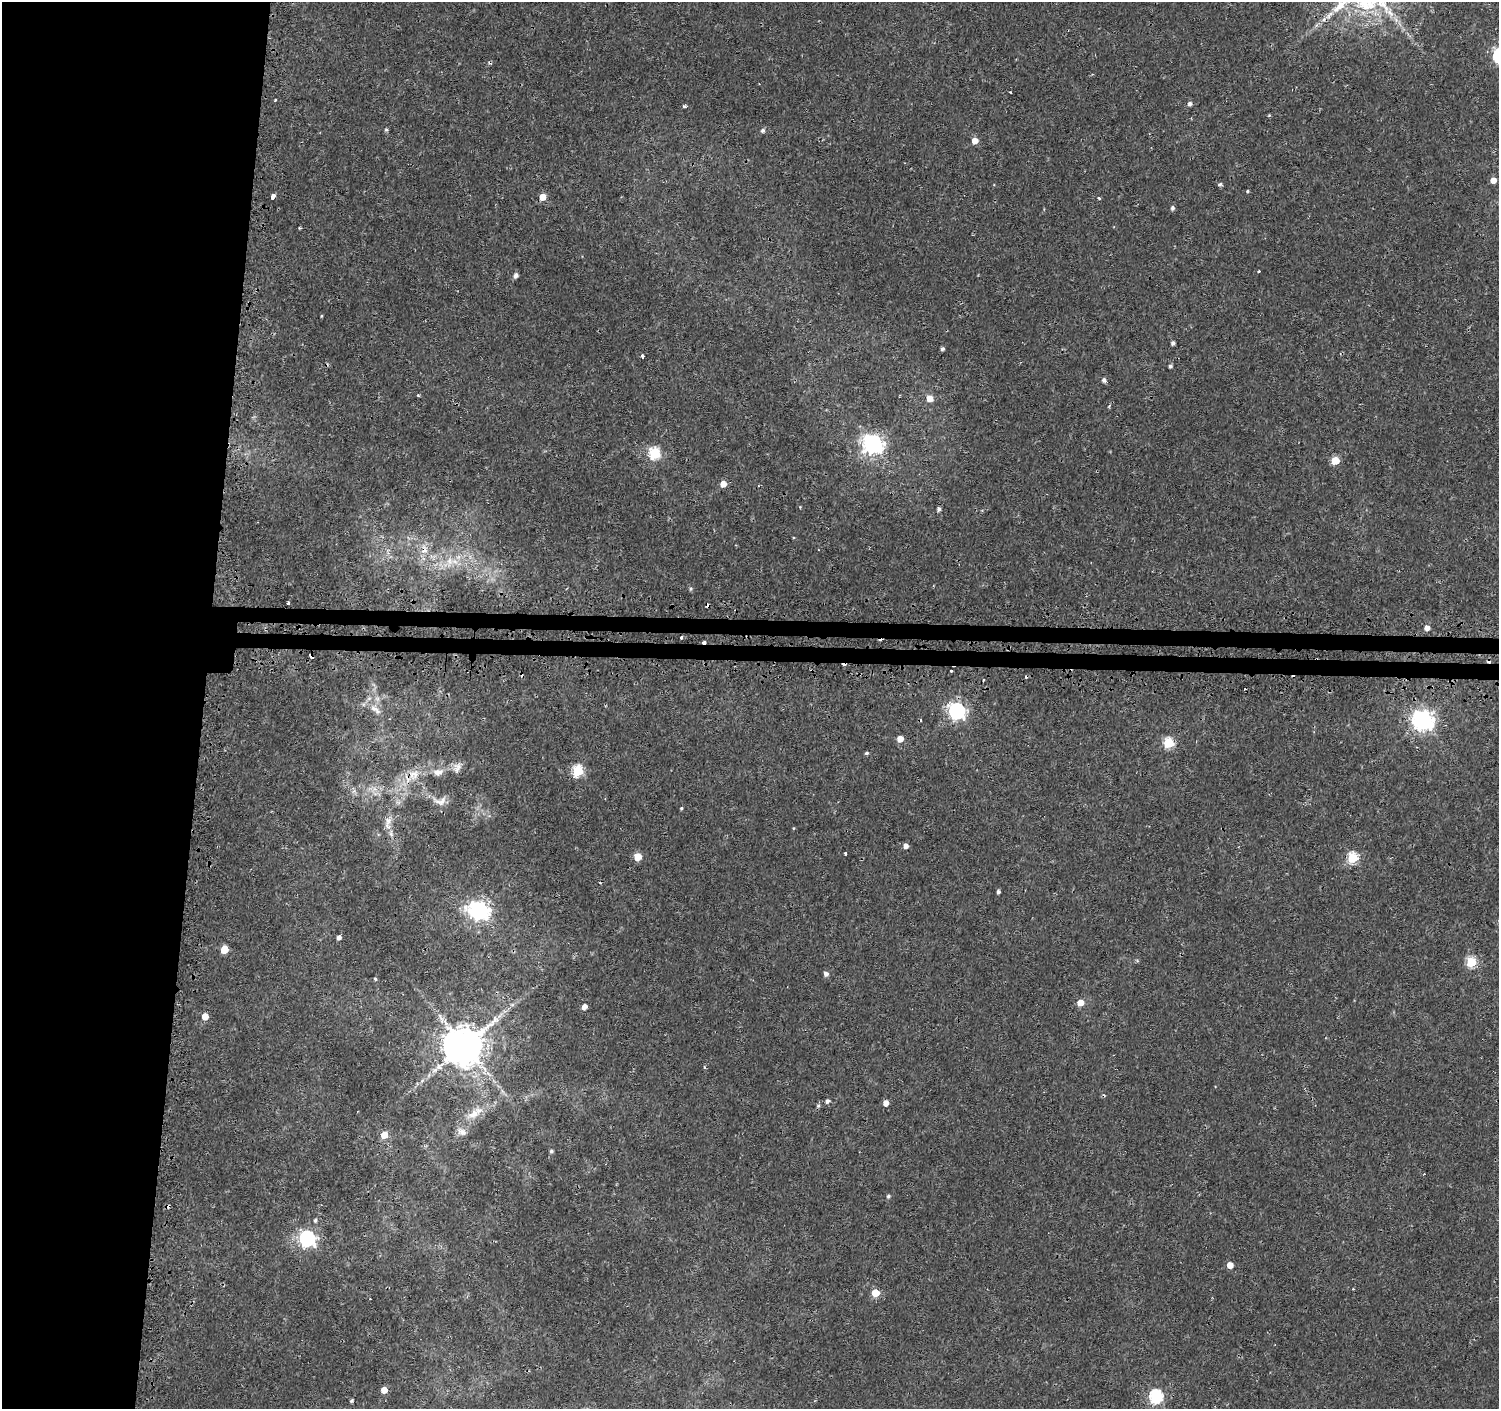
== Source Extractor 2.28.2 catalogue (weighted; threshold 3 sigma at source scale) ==
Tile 4 of 3 x 3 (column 1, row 2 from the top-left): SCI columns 24-1520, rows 1664-3070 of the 4548 x 4787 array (HDU 1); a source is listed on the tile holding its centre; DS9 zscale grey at full resolution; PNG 1501 x 1411 px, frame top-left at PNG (2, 2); no overlay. Shown black and unused: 15% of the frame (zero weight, under 2 of 3 exposures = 3% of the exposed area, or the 3 px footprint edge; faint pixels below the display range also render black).
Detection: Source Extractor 2.28.2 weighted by HDU 2 'WHT'; one run over the whole footprint, this tile lists its part. Background 0.00318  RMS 0.0028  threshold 0.0124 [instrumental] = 3 sigma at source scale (4.5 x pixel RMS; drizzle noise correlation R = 1.50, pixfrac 1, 0.0396/0.0396 arcsec/px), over >= 5 px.
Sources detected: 105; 12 cosmic-ray / hot-pixel residue — not listed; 1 inside a brighter listed object's ellipse — not listed separately; the other 92 listed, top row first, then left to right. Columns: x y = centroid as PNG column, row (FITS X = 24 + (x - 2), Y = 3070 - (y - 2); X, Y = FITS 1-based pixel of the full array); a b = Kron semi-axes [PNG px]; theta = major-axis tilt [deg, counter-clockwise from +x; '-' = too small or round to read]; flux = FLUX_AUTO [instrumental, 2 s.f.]
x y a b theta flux
1330 15 17 6 45 2.4
1396 20 9 5 -59 1.2
1010 92 2 2 - 0.26
275 100 3 3 - 0.42
1190 104 5 4 - 0.9
684 106 5 3 - 0.49
1269 115 4 4 - 0.27
386 130 5 4 - 0.42
763 130 5 5 - 0.7
975 141 5 5 - 3.2
1493 180 5 5 - 2.3
1220 184 6 4 28 0.53
1247 191 4 3 - 0.3
273 197 4 3 - 15
543 197 5 5 - 3.8
1099 198 4 3 - 0.3
1172 208 5 4 - 0.68
299 228 3 3 - 0.27
1259 271 3 3 - 3.4
516 275 5 4 - 1.2
321 316 5 3 - 0.24
1173 343 4 4 - 0.85
942 349 4 4 - 0.63
642 356 4 3 - 2.1
1170 366 4 4 - 0.56
1104 380 5 4 - 0.88
418 395 5 3 - 0.32
930 398 6 6 - 2.7
873 444 8 7 - 140
655 453 6 6 - 28
1335 460 5 5 - 8.6
723 484 5 5 - 2.9
939 509 5 4 - 0.77
982 511 4 3 - 0.24
424 549 16 10 87 3.3
449 561 20 9 81 3.6
691 589 5 4 - 0.41
288 603 3 3 - 4.1
1427 627 5 5 - 2
681 638 3 3 - 0.46
704 642 4 3 - 3.4
951 671 3 3 - 1.4
983 680 3 2 - 0.51
375 709 20 8 -41 2.8
957 711 7 7 - 89
1423 720 8 7 - 160
900 739 5 5 - 3.1
1169 743 5 5 - 20
867 753 4 3 - 0.56
457 767 15 10 62 1.9
578 771 6 5 - 25
438 772 14 10 10 2.3
414 774 17 14 1 4.8
374 789 10 8 38 1.9
354 791 7 5 46 0.72
440 801 20 11 -3 2.8
681 808 4 3 - 0.33
388 821 14 9 62 2.3
793 828 5 3 - 0.22
906 846 5 5 - 1.6
846 853 3 3 - 0.59
637 857 5 5 - 6
1353 858 5 5 - 23
998 892 4 3 - 0.62
479 911 8 7 - 150
339 937 4 4 - 1.2
224 950 5 5 - 6.9
1471 962 5 5 - 18
826 974 5 5 - 1.2
375 979 4 3 - 0.54
1080 1003 5 5 - 3.6
512 1005 7 4 0 0.5
584 1007 5 4 - 1.6
205 1016 5 5 - 3.5
464 1045 11 11 - 1100
440 1066 18 10 38 3
502 1091 7 4 -71 0.59
828 1101 5 5 - 0.79
886 1103 5 4 - 2.3
818 1106 6 4 62 0.54
473 1114 22 11 33 4.3
462 1132 14 9 -28 1.7
384 1135 5 5 - 5.2
551 1151 5 4 - 0.6
888 1196 5 4 - 0.56
315 1220 5 4 - 0.61
307 1238 7 7 - 72
1230 1265 5 5 - 3.3
875 1293 5 5 - 8.3
384 1390 5 4 - 3.4
1156 1396 7 6 - 44
351 1401 4 3 - 0.44
Overlapping masked pixels (flux is a lower limit): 4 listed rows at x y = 1330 15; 424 549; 704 642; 414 774